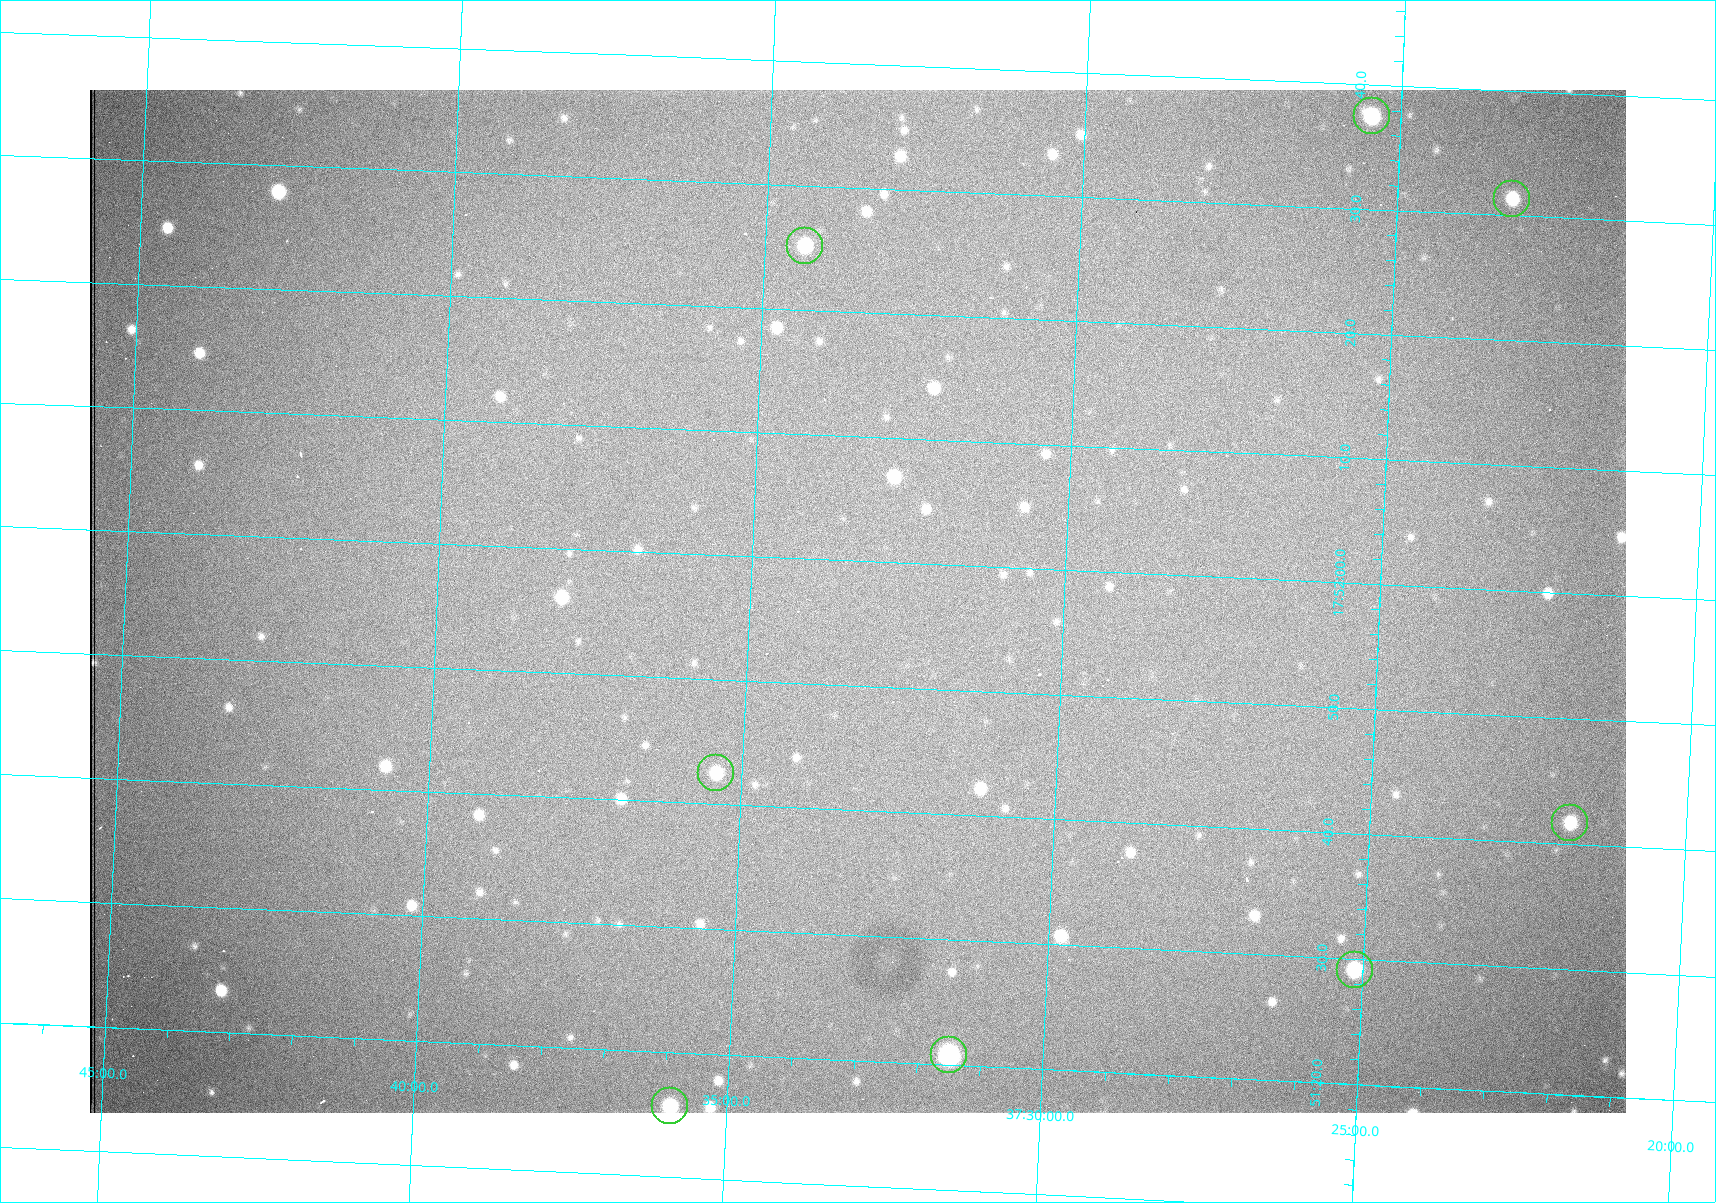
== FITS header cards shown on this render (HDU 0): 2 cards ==
NAXIS1  =                 1536 /fastest changing axis
NAXIS2  =                 1023 /next to fastest changing axis

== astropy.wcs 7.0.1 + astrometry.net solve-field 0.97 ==
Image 1536 x 1023 px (HDU 0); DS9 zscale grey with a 90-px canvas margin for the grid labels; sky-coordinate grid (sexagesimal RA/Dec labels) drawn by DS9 from the SOLVED WCS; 8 Tycho-2 reference stars matched to detected sources circled (green)
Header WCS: RA---TAN/DEC--TAN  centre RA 17:51:57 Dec +37:33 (267.99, +37.55 deg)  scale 0.958 arcsec/px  FOV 24.5' x 16.3'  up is +87 deg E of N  parity flipped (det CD > 0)
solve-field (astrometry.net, Tycho-2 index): VERIFIED the header's WCS against the Tycho-2 star catalogue (8 matches, 0 conflicts) and refined it, rather than solving blind
Solved WCS: RA---TAN-SIP/DEC--TAN-SIP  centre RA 17:51:57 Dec +37:33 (267.99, +37.55 deg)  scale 0.956 arcsec/px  FOV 24.5' x 16.3'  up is +87 deg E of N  parity flipped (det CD > 0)
The solver's refit moves the header's centre by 1.2 arcsec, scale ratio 0.9976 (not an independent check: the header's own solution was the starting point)
Tycho-2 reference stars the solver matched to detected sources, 8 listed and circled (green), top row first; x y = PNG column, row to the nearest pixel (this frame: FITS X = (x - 90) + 1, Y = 1023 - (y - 90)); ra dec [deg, ICRS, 3 dp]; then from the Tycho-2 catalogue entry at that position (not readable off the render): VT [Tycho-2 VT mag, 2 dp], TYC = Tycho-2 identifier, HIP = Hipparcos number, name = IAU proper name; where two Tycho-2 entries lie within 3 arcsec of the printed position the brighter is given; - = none
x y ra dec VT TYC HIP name
1372 116 268.156 +37.424 11.25 2620-712-1 - -
1512 199 268.131 +37.386 12.62 2620-526-1 - -
805 246 268.105 +37.573 11.82 3089-995-1 - -
716 773 267.927 +37.590 11.84 3089-1137-1 - -
1570 823 267.924 +37.364 11.94 2620-391-1 - -
1355 970 267.871 +37.419 11.35 2620-812-1 - -
949 1055 267.836 +37.525 9.96 3089-889-1 - -
670 1106 267.815 +37.598 11.54 3089-1081-1 - -